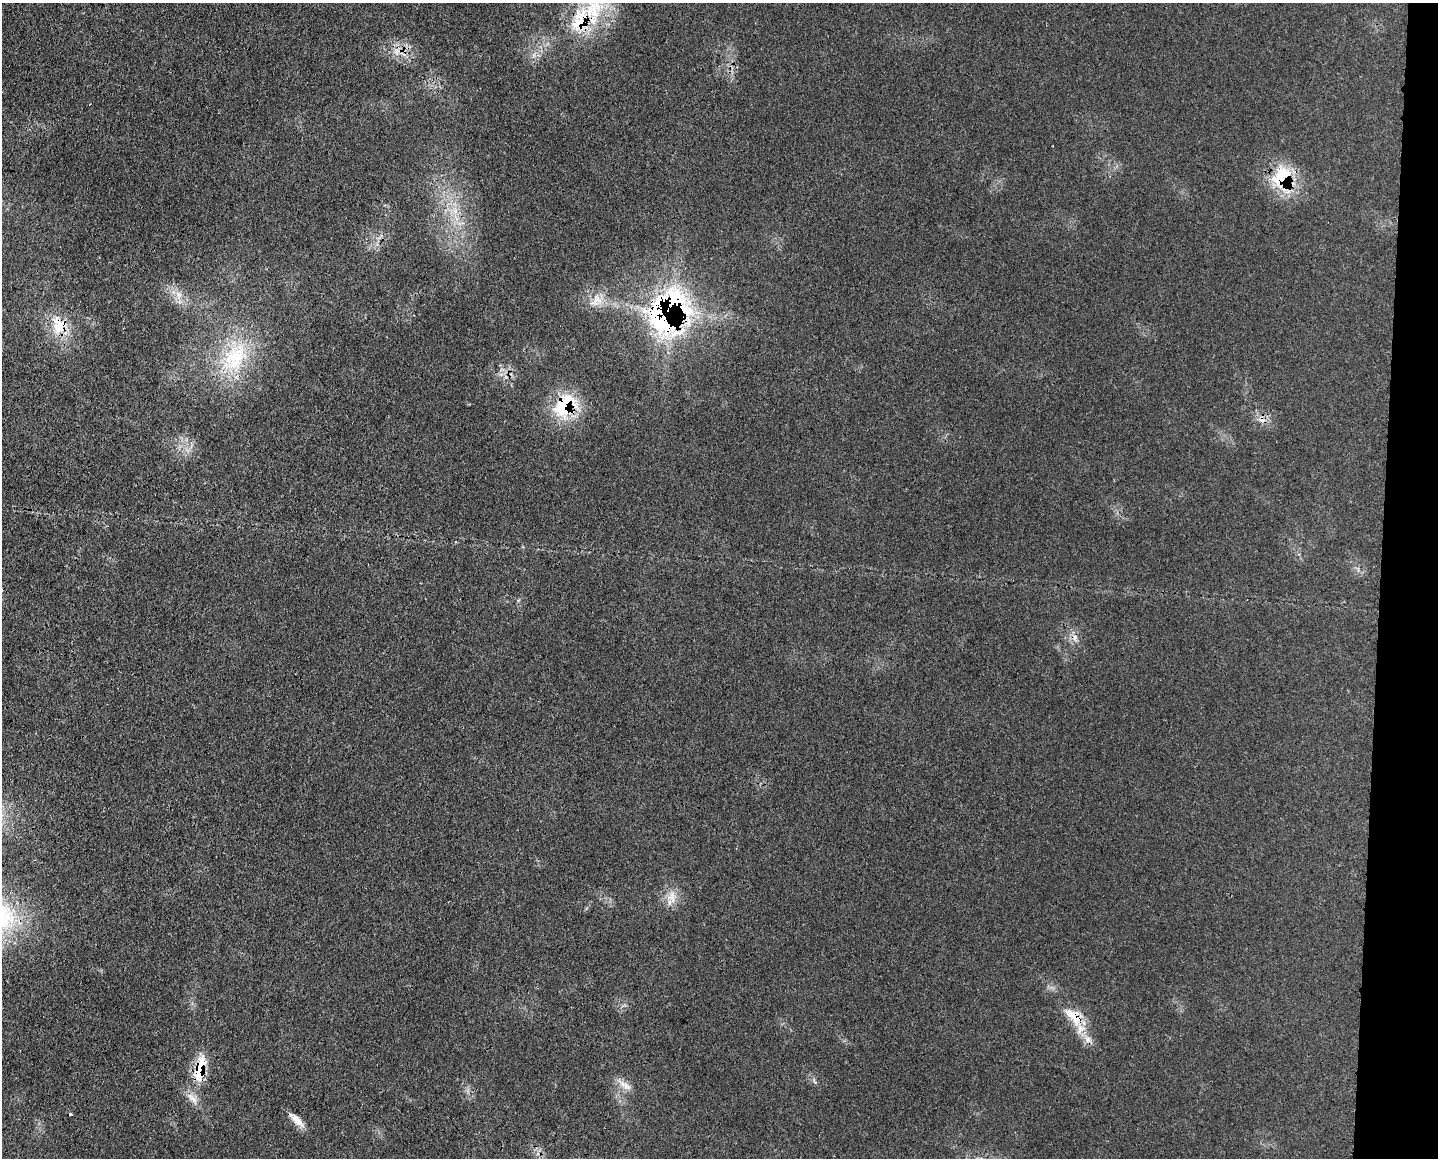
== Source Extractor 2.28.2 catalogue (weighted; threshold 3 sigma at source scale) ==
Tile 6 of 3 x 4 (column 3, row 2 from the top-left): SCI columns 3004-4439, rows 2324-3479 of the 4681 x 4656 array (HDU 1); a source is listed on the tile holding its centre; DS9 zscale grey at full resolution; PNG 1440 x 1160 px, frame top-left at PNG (2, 3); no overlay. Shown black and unused: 4% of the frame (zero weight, under 3 of 4 exposures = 3% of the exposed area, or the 3 px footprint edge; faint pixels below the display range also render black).
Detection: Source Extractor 2.28.2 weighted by HDU 2 'WHT'; one run over the whole footprint, this tile lists its part. Background 0.0539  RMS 0.0041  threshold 0.0185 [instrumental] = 3 sigma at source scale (4.5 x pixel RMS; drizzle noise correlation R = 1.50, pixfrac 1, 0.05/0.05 arcsec/px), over >= 5 px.
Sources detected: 26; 6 inside a brighter listed object's ellipse — not listed separately; the other 20 listed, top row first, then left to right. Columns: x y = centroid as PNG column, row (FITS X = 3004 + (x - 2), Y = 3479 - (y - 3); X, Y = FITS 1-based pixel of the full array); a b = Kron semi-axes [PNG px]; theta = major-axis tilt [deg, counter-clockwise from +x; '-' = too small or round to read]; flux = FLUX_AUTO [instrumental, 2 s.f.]
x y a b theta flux
593 9 36 24 76 25
397 53 10 5 -47 1.7
1281 176 37 23 48 19
455 211 8 6 -45 2.3
178 294 10 7 -32 2.7
596 301 20 13 42 5.7
687 310 28 14 -37 18
659 318 62 28 -72 61
59 325 24 22 -61 13
234 358 49 31 60 33
564 406 39 25 54 22
1262 420 10 7 -27 2.8
1075 637 6 6 - 1.5
672 896 18 10 -85 4.8
1073 1016 29 12 -37 9.1
1088 1039 10 8 -55 2.7
200 1069 43 14 75 14
627 1086 16 8 -42 3.2
71 1114 4 3 - 1.9
297 1120 22 8 -46 4.4
Overlapping masked pixels (flux is a lower limit): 9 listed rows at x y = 593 9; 1281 176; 687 310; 659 318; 59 325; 564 406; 1262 420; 1073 1016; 200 1069
Isophote crosses this tile's border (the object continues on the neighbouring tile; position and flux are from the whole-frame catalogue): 1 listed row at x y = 593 9